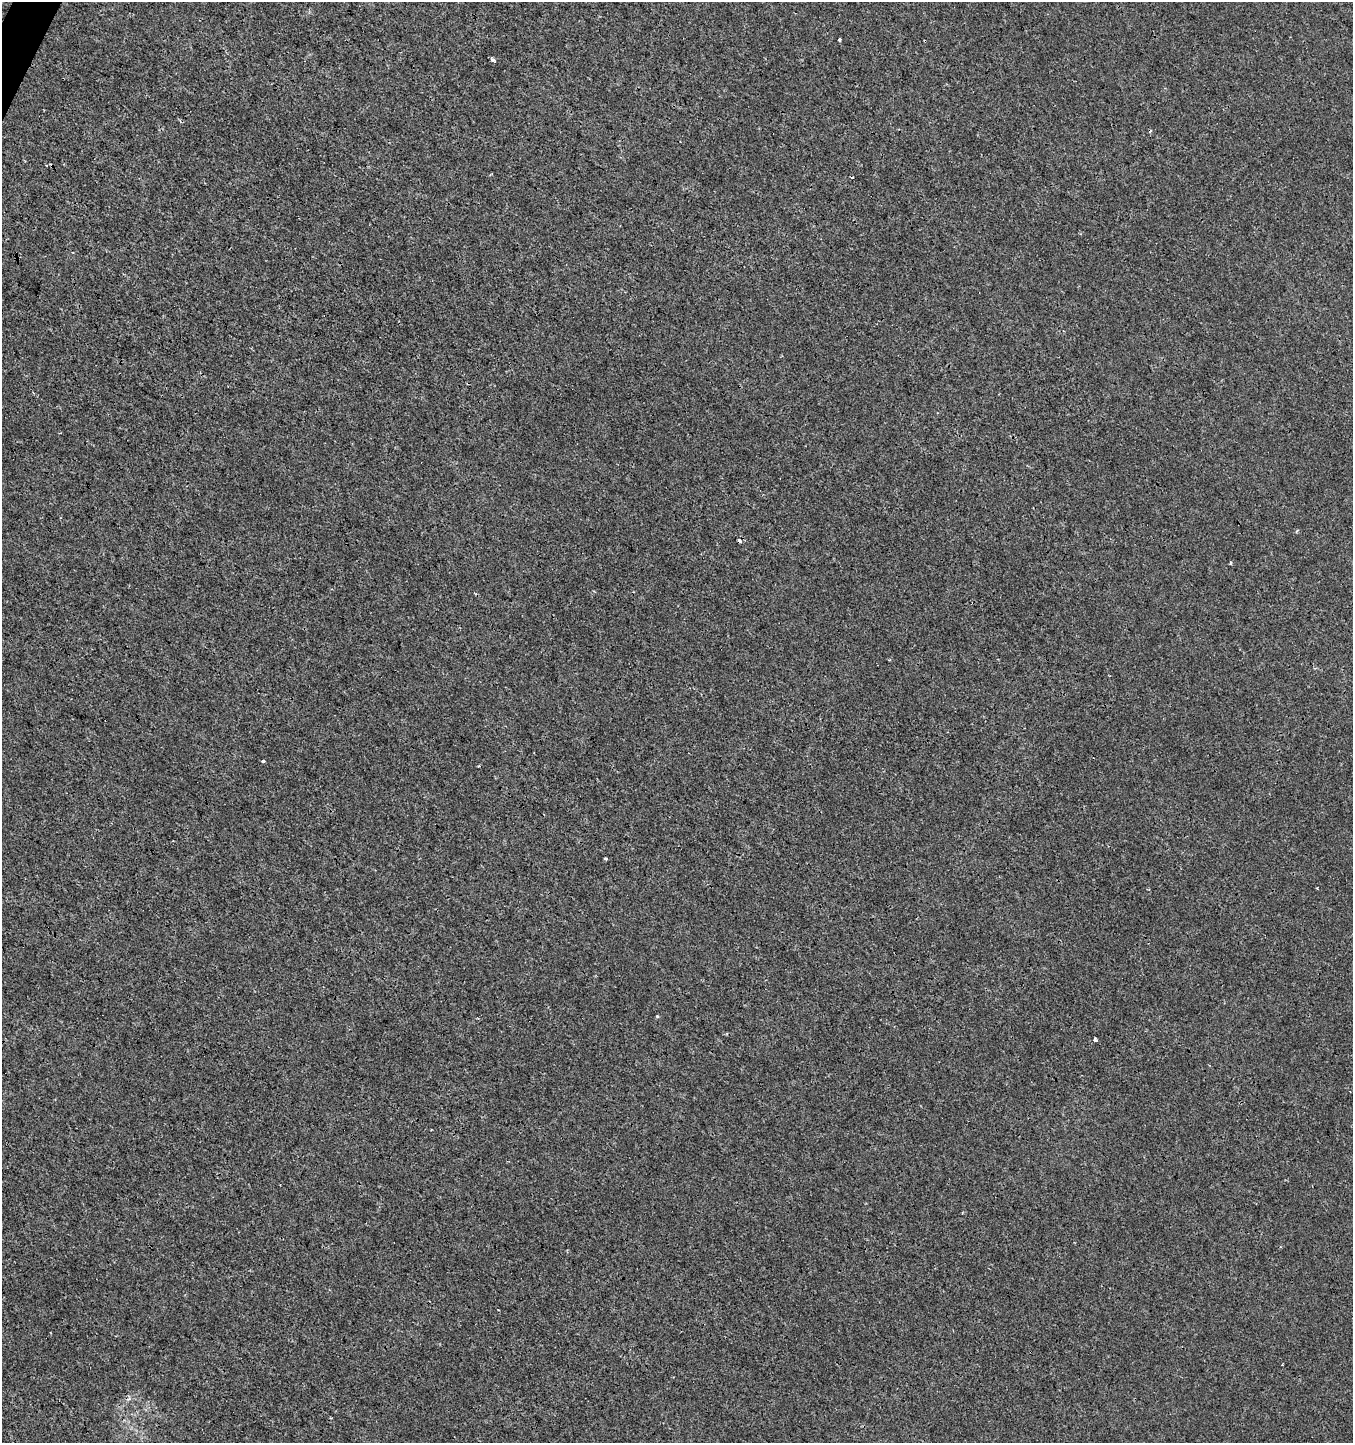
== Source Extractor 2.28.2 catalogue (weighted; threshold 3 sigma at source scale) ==
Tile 11 of 4 x 4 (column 3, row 3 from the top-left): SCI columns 2900-4250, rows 1448-2888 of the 5865 x 5770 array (HDU 1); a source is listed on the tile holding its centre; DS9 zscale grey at full resolution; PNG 1355 x 1445 px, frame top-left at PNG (2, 2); no overlay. Shown black and unused: <1% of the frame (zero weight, under 3 of 4 exposures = <1% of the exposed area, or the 3 px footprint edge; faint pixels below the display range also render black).
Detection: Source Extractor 2.28.2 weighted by HDU 2 'WHT'; one run over the whole footprint, this tile lists its part. Background 8.52e-04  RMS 0.0013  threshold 0.00604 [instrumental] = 3 sigma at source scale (4.5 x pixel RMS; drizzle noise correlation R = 1.50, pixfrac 1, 0.0396/0.0396 arcsec/px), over >= 5 px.
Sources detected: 14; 5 cosmic-ray / hot-pixel residue — not listed; the other 9 listed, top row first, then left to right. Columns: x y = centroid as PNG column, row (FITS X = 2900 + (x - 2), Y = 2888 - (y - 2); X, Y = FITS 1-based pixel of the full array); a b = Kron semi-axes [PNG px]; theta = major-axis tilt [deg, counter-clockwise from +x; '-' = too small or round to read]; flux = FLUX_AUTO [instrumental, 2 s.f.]
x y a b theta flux
839 40 3 3 - 0.34
493 60 5 3 - 0.72
1297 531 5 3 - 0.15
263 761 3 3 - 0.19
606 859 3 3 - 0.46
657 1016 4 3 - 0.17
1095 1039 4 3 - 0.95
498 1309 3 2 - 0.12
1282 1365 2 2 - 0.1